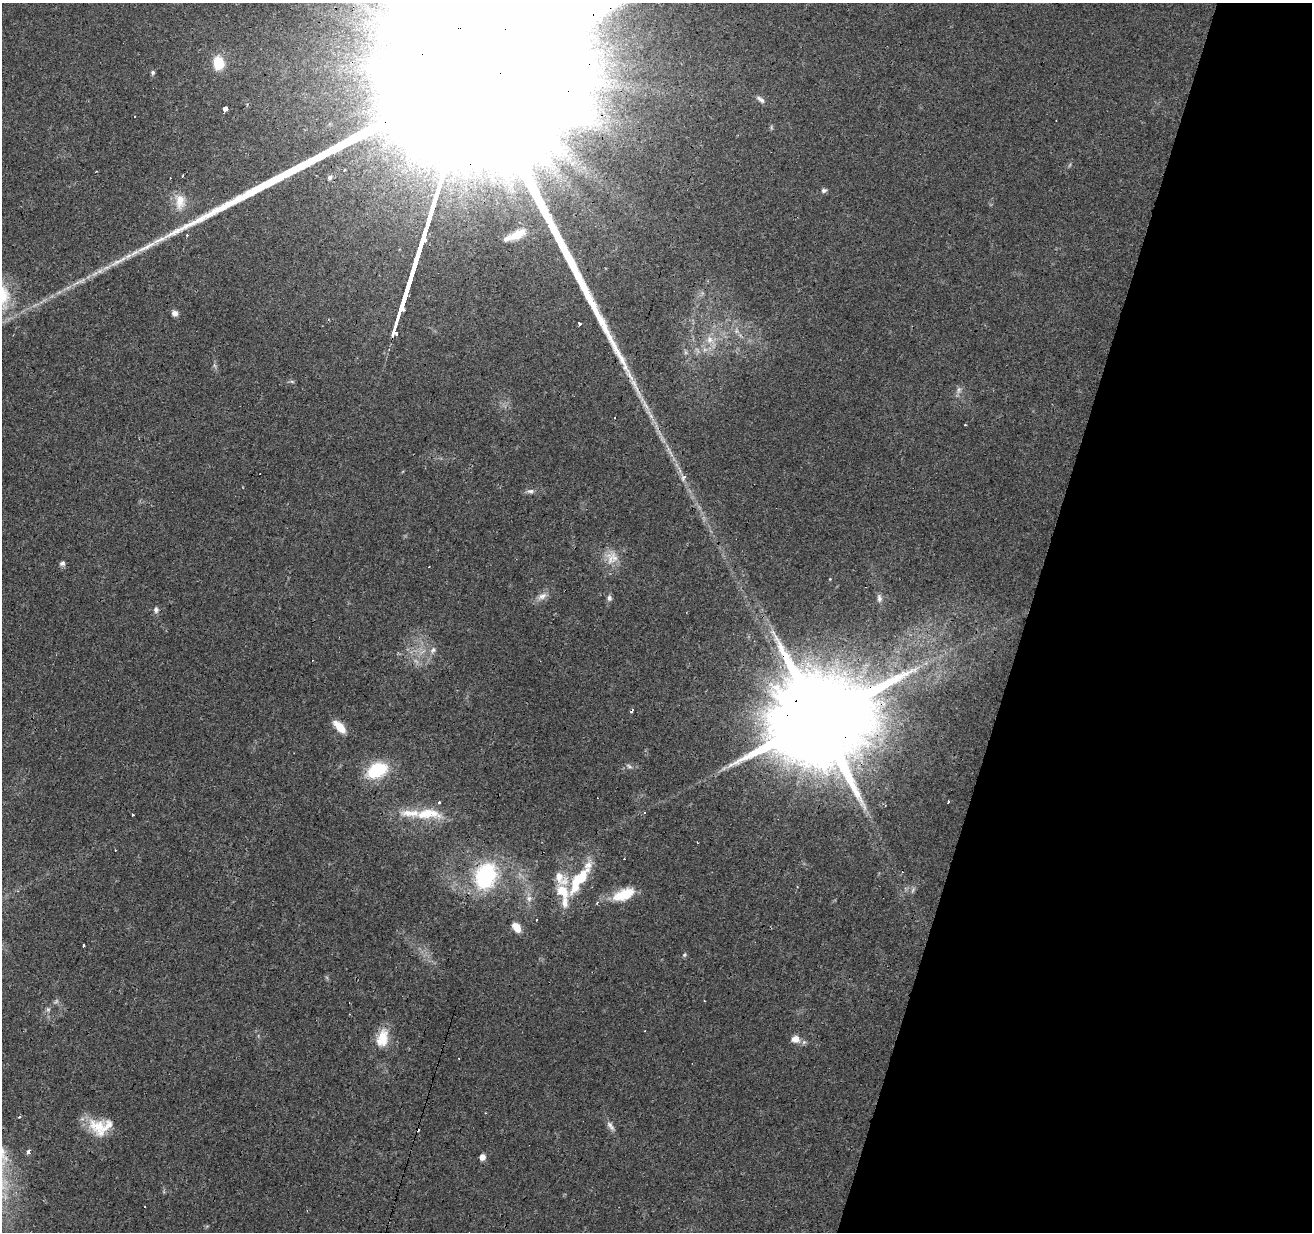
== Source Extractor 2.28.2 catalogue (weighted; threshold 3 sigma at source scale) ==
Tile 8 of 4 x 4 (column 4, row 2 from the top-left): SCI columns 3931-5240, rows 2678-3907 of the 5245 x 5417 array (HDU 1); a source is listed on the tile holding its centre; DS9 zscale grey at full resolution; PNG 1314 x 1234 px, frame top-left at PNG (2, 3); no overlay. Shown black and unused: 22% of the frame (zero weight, under 3 of 4 exposures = <1% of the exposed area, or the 3 px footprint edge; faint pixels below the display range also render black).
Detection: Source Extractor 2.28.2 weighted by HDU 2 'WHT'; one run over the whole footprint, this tile lists its part. Background 0.0451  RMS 0.0046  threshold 0.0206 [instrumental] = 3 sigma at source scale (4.5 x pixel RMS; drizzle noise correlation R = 1.50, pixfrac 1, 0.0396/0.0396 arcsec/px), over >= 5 px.
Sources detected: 79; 3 too faint to see at this stretch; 12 cosmic-ray / hot-pixel residue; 2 long thin detections or spike segments (spike, bleed or trail) — not listed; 9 inside a brighter listed object's ellipse — not listed separately; the other 53 listed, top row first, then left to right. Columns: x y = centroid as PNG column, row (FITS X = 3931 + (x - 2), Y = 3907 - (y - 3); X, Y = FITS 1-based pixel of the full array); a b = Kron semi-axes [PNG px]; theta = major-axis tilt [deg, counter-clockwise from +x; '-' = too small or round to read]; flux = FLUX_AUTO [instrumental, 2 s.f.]
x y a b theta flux
218 63 17 13 -80 10
153 72 6 5 - 0.83
760 99 13 6 -36 1.7
225 109 4 3 - 220
564 153 12 8 -48 4.5
344 170 3 3 - 0.94
96 171 3 2 - 0.34
330 177 7 6 - 0.97
824 190 7 6 - 1.1
180 202 23 14 -83 7.8
176 231 36 8 26 8.2
517 234 26 10 27 9.2
117 262 26 6 29 6
175 313 8 6 -43 2
579 323 4 3 - 3.1
709 339 11 9 -80 3.9
626 368 23 7 -72 5.7
684 477 8 5 37 1.6
530 491 10 6 5 1.6
612 558 18 17 - 7.3
62 563 7 6 - 1.2
542 596 13 8 29 3.1
609 598 8 6 -88 1.5
879 598 11 6 -81 1.7
156 610 9 7 -84 1.6
433 650 10 7 44 1.9
819 719 28 22 66 14000
339 727 15 7 -46 8
629 766 9 4 -30 1.1
377 770 19 13 26 27
948 802 3 2 - 1.1
645 813 3 3 - 0.92
428 814 38 14 2 15
133 815 3 2 - 0.54
697 842 3 2 - 0.38
486 876 28 21 69 43
559 877 19 14 -75 6.9
579 880 47 14 56 22
624 894 26 12 21 13
529 899 9 6 90 2
536 920 3 2 - 0.5
516 927 12 8 -55 4.6
83 946 3 2 - 1.7
684 955 6 5 - 0.73
48 1009 7 4 0 0.83
645 1031 3 2 - 0.53
383 1038 23 13 77 9.8
795 1039 10 9 - 3.6
19 1117 3 3 - 1.9
98 1126 27 21 -6 13
612 1127 12 5 -59 1.8
28 1152 4 3 - 6.3
482 1157 5 5 - 3.3
Overlapping masked pixels (flux is a lower limit): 2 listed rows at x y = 819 719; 486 876